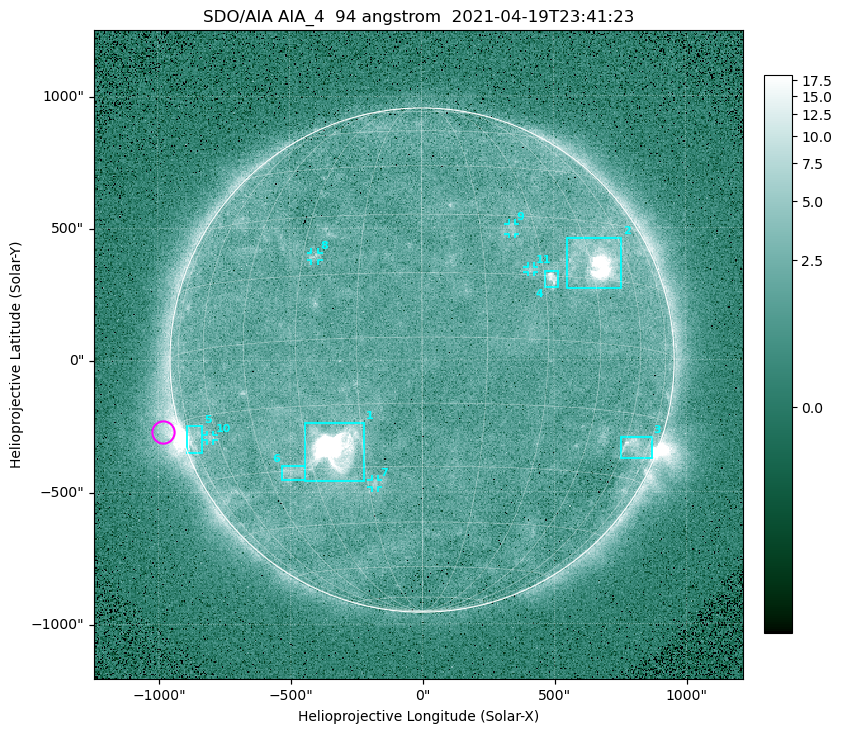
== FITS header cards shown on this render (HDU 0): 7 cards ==
TELESCOP= 'SDO/AIA '
INSTRUME= 'AIA_4   '
WAVELNTH=                   94
WAVEUNIT= 'angstrom'
DATE-OBS= '2021-04-19T23:41:23.12'
CTYPE1  = 'HPLN-TAN'
CTYPE2  = 'HPLT-TAN'

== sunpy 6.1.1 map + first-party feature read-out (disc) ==
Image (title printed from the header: SDO/AIA AIA_4  94 angstrom  2021-04-19T23:41:23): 512 x 512 px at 4.8 arcsec/px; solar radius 955 arcsec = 199 px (full disc in frame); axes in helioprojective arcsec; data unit not stated in the header (colour bar unlabelled)
Orientation: roll -0.138 deg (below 1 deg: not rotated)
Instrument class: DISC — disc imager (sunpy class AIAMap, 94 A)
Bright regions (active regions / flare kernels): reference = the median radial profile (limb darkening/brightening removed); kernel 5 px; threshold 5 sigma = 2.61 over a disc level ~1.77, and >= 1.15x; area >= 9 px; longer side >= 5 px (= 24 arcsec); searched inside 0.97 R_sun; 11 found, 11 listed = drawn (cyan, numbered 1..; 5 of them under ~33 arcsec drawn as corner ticks so the feature stays visible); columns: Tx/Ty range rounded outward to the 10 arcsec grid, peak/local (2 s.f.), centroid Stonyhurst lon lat
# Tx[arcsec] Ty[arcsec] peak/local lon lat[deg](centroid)
1 -450..-220 -460..-230 1734 -23 -26
2 550..760 270..470 63 +47 +19
3 750..870 -380..-290 4.8 +66 -22
4 460..520 270..340 6.6 +32 +14
5 -900..-830 -350..-250 6.4 -73 -19
6 -540..-440 -450..-400 3.3 -37 -30
7 -190..-170 -480..-450 3.2 -13 -34
8 -420..-390 380..410 3 -27 +20
9 330..360 470..520 2.9 +23 +27
10 -820..-790 -300..-280 2.9 -63 -20
11 400..430 330..360 2.8 +27 +16
Off-limb structures (1.02-1.3 R_sun): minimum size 50 px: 5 found; the strongest spans PA ~90..115 deg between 1.02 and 1.21 R_sun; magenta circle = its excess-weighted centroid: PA ~105 deg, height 1.07 R_sun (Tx ~-980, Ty ~-270 arcsec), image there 4.7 x the reference